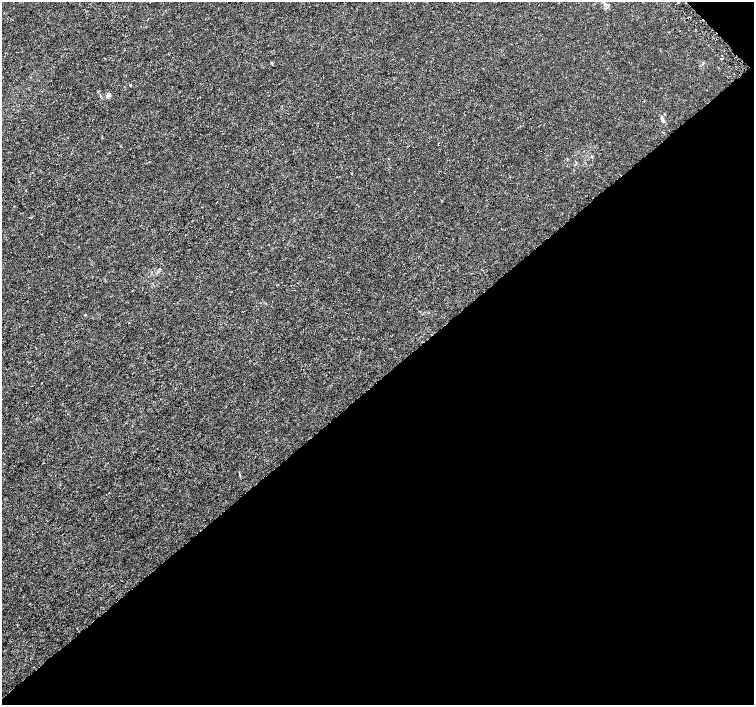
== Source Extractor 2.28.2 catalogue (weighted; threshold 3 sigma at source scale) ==
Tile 12 of 4 x 4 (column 4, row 3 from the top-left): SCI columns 4535-6037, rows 1577-2981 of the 6065 x 6026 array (HDU 1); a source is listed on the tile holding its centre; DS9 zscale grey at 2 x 2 block average (1 PNG px = mean of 2 x 2 image px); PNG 756 x 707 px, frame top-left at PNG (2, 2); no overlay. Shown black and unused: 46% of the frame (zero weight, under 3 of 5 exposures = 2% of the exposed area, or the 3 px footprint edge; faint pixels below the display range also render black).
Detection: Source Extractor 2.28.2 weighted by HDU 2 'WHT'; one run over the whole footprint, this tile lists its part. Background -5.22e-05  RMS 7.0e-04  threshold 0.00314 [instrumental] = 3 sigma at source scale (4.5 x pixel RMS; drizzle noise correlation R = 1.50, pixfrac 1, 0.0396/0.0396 arcsec/px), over >= 5 px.
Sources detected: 4; all 4 listed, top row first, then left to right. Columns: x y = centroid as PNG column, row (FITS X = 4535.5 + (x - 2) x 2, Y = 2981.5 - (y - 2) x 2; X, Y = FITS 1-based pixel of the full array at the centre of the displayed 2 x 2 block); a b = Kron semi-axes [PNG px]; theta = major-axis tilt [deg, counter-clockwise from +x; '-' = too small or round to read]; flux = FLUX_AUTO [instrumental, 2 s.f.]
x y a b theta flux
722 59 2 2 - 0.52
130 85 3 2 - 0.1
108 94 6 4 71 0.35
663 120 7 4 -80 0.4